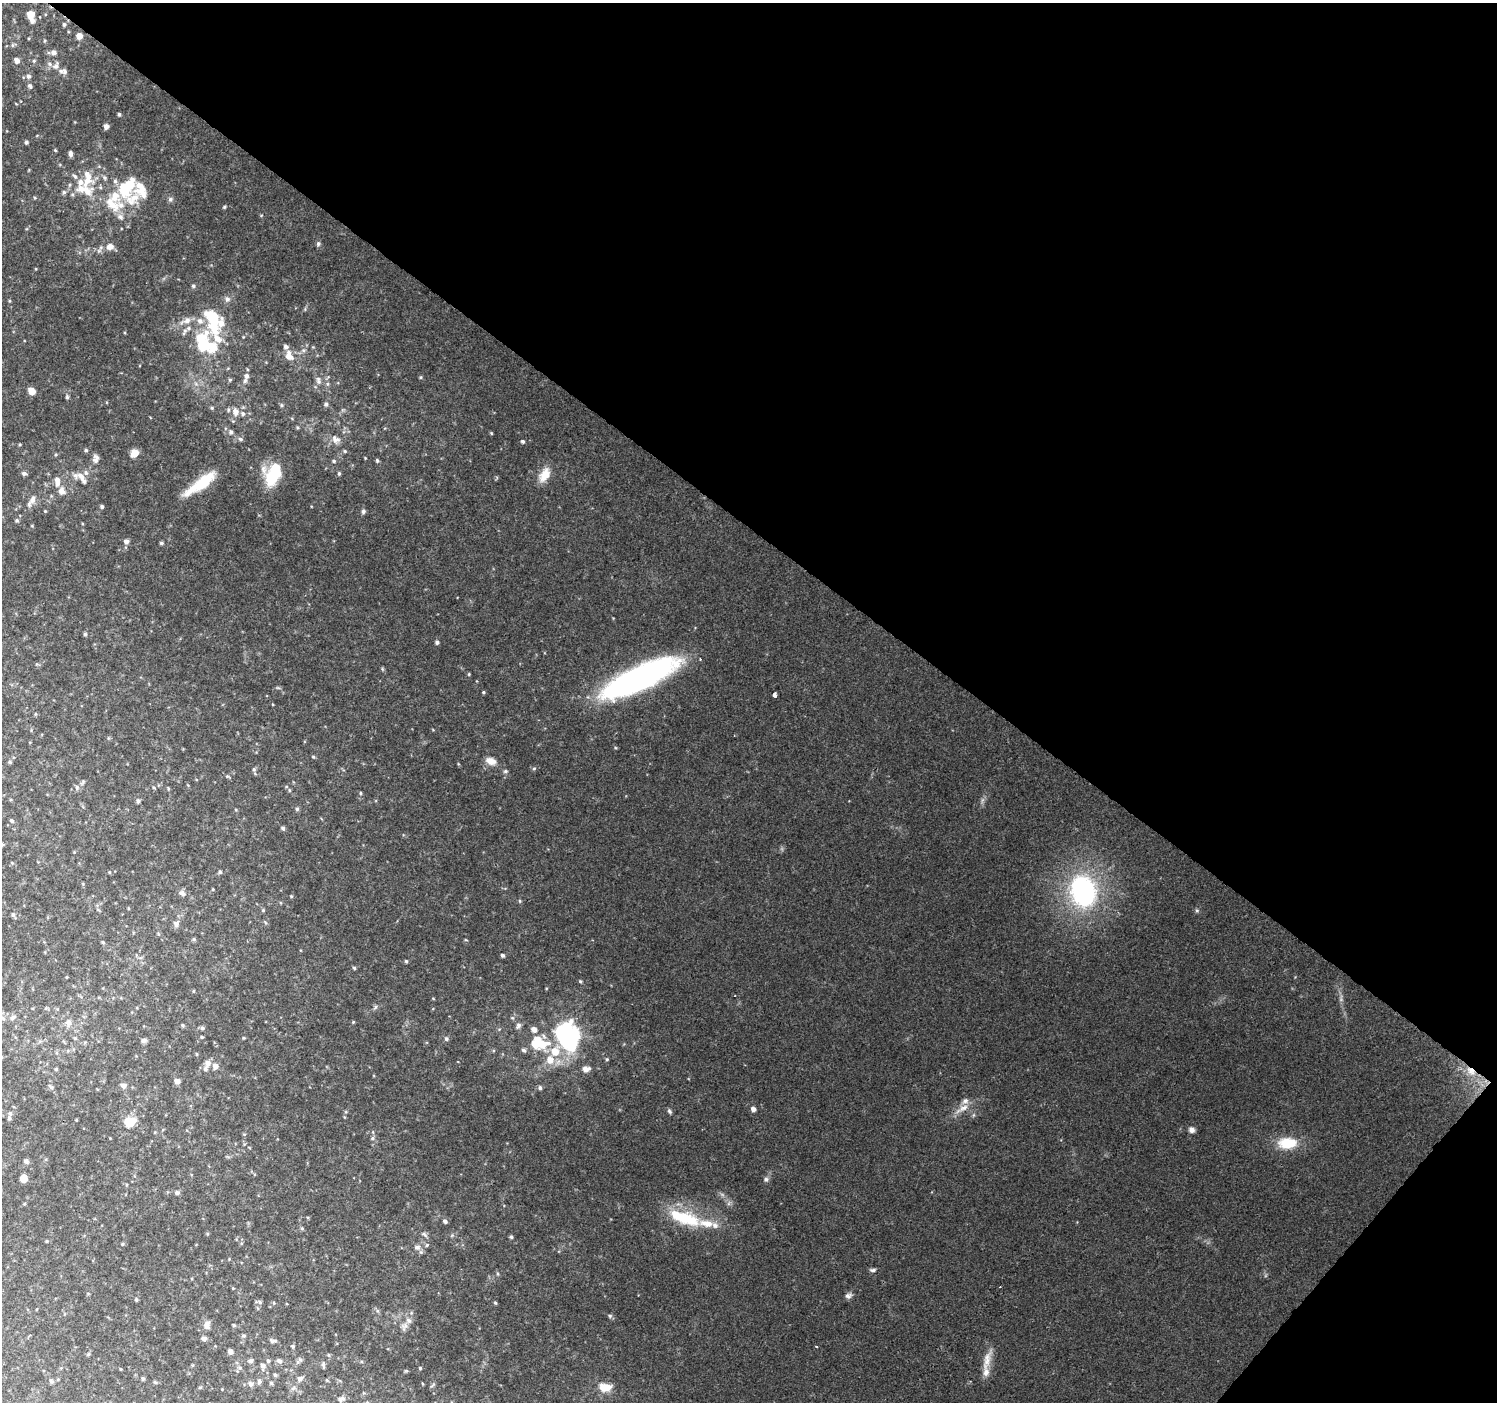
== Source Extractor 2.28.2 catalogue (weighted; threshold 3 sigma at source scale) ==
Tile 8 of 4 x 4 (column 4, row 2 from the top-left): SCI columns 4493-5987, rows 3044-4443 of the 5987 x 6020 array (HDU 1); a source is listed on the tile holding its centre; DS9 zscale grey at full resolution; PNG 1499 x 1404 px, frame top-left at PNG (2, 3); no overlay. Shown black and unused: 40% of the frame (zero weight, under 2 of 3 exposures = <1% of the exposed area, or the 3 px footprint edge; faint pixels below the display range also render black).
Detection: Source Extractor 2.28.2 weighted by HDU 2 'WHT'; one run over the whole footprint, this tile lists its part. Background 0.119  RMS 0.0081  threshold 0.0365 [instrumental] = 3 sigma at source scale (4.5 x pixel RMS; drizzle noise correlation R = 1.50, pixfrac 1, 0.0396/0.0396 arcsec/px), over >= 5 px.
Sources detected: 261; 3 too faint to see at this stretch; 4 inside a brighter object's white glare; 2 cosmic-ray / hot-pixel residue — not listed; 34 inside a brighter listed object's ellipse — not listed separately; the other 218 listed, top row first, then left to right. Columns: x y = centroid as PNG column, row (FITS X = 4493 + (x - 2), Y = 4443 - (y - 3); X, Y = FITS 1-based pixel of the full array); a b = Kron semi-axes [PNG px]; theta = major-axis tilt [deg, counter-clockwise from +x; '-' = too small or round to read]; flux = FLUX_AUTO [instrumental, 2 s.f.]
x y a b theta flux
30 14 6 6 - 9.1
32 20 6 5 - 3.9
64 24 5 5 - 1.6
79 36 5 5 - 7.3
12 45 6 4 89 1.3
54 52 6 6 - 3.2
17 60 5 5 - 4.9
34 61 5 4 - 1.1
56 65 12 8 61 4.4
64 71 9 6 88 2.2
28 76 6 6 - 2.3
30 86 7 5 -49 1.9
119 114 4 3 - 1.4
106 126 5 4 - 4.2
26 142 4 4 - 1.7
55 150 4 3 - 0.8
71 154 5 4 - 3
75 176 9 5 -47 2.1
87 191 18 15 -71 15
64 192 6 5 - 1.7
35 198 5 3 - 0.78
133 199 39 19 -27 29
170 199 7 7 - 2.2
224 207 4 4 - 0.98
261 215 5 3 - 0.8
120 217 10 8 -33 4.1
318 244 6 6 - 2
110 246 8 7 - 5.7
193 286 5 5 - 1.5
9 301 5 3 - 0.82
213 320 46 24 78 58
186 321 19 8 21 7.6
184 332 14 5 60 3.1
303 350 6 5 - 1.9
289 356 13 9 -73 7.8
246 376 7 7 - 3
420 377 5 4 - 0.92
230 380 5 5 - 1.2
318 380 12 7 -78 3.8
196 384 7 4 -19 1.8
32 391 6 5 - 9.3
67 397 6 4 88 1.3
326 404 6 6 - 1.9
281 405 5 5 - 1.2
212 408 5 5 - 1.1
235 412 9 7 -80 5.8
297 427 4 4 - 1.1
231 432 7 6 - 2.4
491 433 5 3 - 0.71
240 439 7 5 -27 1.8
335 439 11 9 -33 5.4
523 441 5 5 - 1.5
86 450 5 5 - 1.3
345 451 5 4 - 1
134 453 9 8 - 7.1
55 455 5 3 - 0.87
96 459 12 8 82 4.1
377 460 6 4 -59 1.3
334 461 6 5 - 1.5
24 473 6 5 - 2.3
339 473 5 4 - 1.3
273 474 24 16 67 33
544 475 20 12 60 12
81 476 14 7 -43 5.7
57 482 12 6 -88 6
201 483 40 10 36 31
62 491 9 7 -74 5.2
33 499 14 7 63 4.5
102 506 5 4 - 1.5
45 511 4 4 - 0.71
363 511 6 6 - 1.8
17 520 5 5 - 1.2
126 541 6 5 - 3.5
161 543 5 4 - 1.4
85 634 5 4 - 1.3
437 642 5 4 - 2
469 674 4 4 - 0.84
639 678 77 21 25 240
278 688 6 4 -18 1.1
483 692 4 3 - 1
774 695 4 4 - 4.6
433 730 5 3 - 0.65
313 757 5 4 - 0.97
491 761 14 9 -19 6.9
10 762 6 5 - 1.1
534 768 5 5 - 1.1
254 769 6 5 - 1.4
505 771 6 5 - 1.5
82 782 9 5 47 1.6
77 787 7 5 -85 2
154 788 5 3 - 0.74
168 788 5 3 - 0.78
289 790 5 4 - 0.98
360 793 4 4 - 0.91
138 801 5 5 - 2
297 809 5 5 - 1.4
12 821 6 5 - 1.5
283 828 5 4 - 1.7
12 863 5 4 - 0.73
109 872 5 3 - 0.72
220 872 5 4 - 1.3
213 889 5 3 - 0.73
1083 891 29 23 -73 150
182 893 8 6 -24 3.4
291 896 4 4 - 0.9
520 901 6 4 -89 0.93
263 910 5 5 - 0.97
1197 910 6 5 - 1.3
13 914 5 5 - 1.7
176 924 7 7 - 3.3
194 939 5 4 - 1.2
466 940 5 3 - 0.67
103 942 6 4 -23 0.98
503 955 5 4 - 1.6
406 961 4 3 - 1.1
354 968 5 4 - 1.1
67 977 5 3 - 0.65
580 981 5 4 - 1
193 991 5 3 - 0.68
433 998 5 3 - 0.58
375 1007 7 5 60 1.5
13 1017 9 6 33 2.7
2 1018 8 6 -17 2.4
353 1022 4 4 - 0.86
68 1023 12 8 89 4.6
183 1025 5 4 - 1.2
518 1025 8 6 66 2.9
202 1028 5 5 - 1.7
534 1029 6 5 - 5.4
202 1037 4 3 - 1
568 1037 28 21 -67 130
75 1038 5 4 - 1.1
244 1038 4 3 - 0.81
446 1039 6 6 - 1.7
144 1040 7 5 32 2.3
542 1044 16 13 -6 22
524 1050 7 5 -33 1.8
196 1054 5 3 - 0.79
607 1059 5 4 - 1
550 1060 10 9 - 10
208 1063 8 8 - 4.5
215 1066 6 6 - 4.2
56 1069 4 4 - 1
586 1069 7 6 - 5.7
1471 1071 17 10 -40 12
177 1081 5 5 - 5.3
123 1086 7 6 - 3.5
51 1087 10 3 -40 1.4
540 1088 5 5 - 1.9
753 1109 5 4 - 4.2
962 1109 25 8 31 9
669 1111 7 5 -62 1.5
9 1118 6 4 90 1.6
76 1120 3 2 - 0.65
130 1122 9 7 22 24
1192 1130 6 5 - 4.8
244 1134 5 5 - 0.92
372 1138 6 5 - 1.5
1287 1143 23 14 2 24
26 1161 6 6 - 2.1
23 1178 5 5 - 10
766 1179 7 7 - 2.3
177 1193 6 5 - 2.3
24 1204 5 3 - 0.76
685 1218 48 16 -19 42
445 1221 5 4 - 2.3
302 1228 6 5 - 1.2
424 1234 10 4 -45 1.8
511 1237 4 4 - 1.3
46 1241 5 3 - 0.73
123 1244 5 4 - 1.1
427 1245 5 4 - 1
417 1247 9 7 -10 3.6
229 1259 4 4 - 0.62
872 1270 9 5 0 1.9
498 1274 6 4 -89 1
233 1288 3 3 - 0.57
88 1293 5 3 - 0.67
848 1296 9 7 13 2.8
136 1299 5 4 - 1.1
260 1302 7 5 -19 1.6
274 1303 5 3 - 0.72
495 1303 4 3 - 1.1
610 1316 6 5 - 1.4
207 1325 13 8 80 4.3
234 1325 5 3 - 1.1
404 1326 13 7 73 4.2
243 1336 5 5 - 1.4
204 1338 8 6 -14 2
273 1341 9 4 -2 1.9
293 1346 4 4 - 1.2
816 1346 3 2 - 0.82
230 1352 5 5 - 3.3
88 1354 5 4 - 1.2
329 1355 6 4 -88 0.93
300 1359 7 6 - 1.7
987 1359 31 9 74 11
250 1361 6 5 - 2.1
268 1361 5 4 - 1.2
279 1361 7 5 -31 2.3
323 1364 8 5 81 1.7
263 1366 6 6 - 3.3
240 1368 6 4 -19 1.2
420 1368 4 4 - 0.9
121 1369 4 3 - 0.61
275 1375 4 4 - 1.3
143 1378 4 4 - 1.3
300 1379 7 6 - 2.7
51 1381 6 5 - 1.5
259 1381 6 6 - 1.8
155 1382 5 5 - 1
271 1383 5 4 - 1.2
250 1384 7 6 - 2.6
433 1385 9 3 40 1
200 1387 4 4 - 0.86
605 1387 14 9 -2 12
222 1389 3 3 - 0.48
340 1399 8 7 - 2.5
Overlapping masked pixels (flux is a lower limit): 2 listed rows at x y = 639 678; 1471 1071
Isophote crosses this tile's border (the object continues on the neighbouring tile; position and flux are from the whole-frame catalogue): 1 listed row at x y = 2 1018